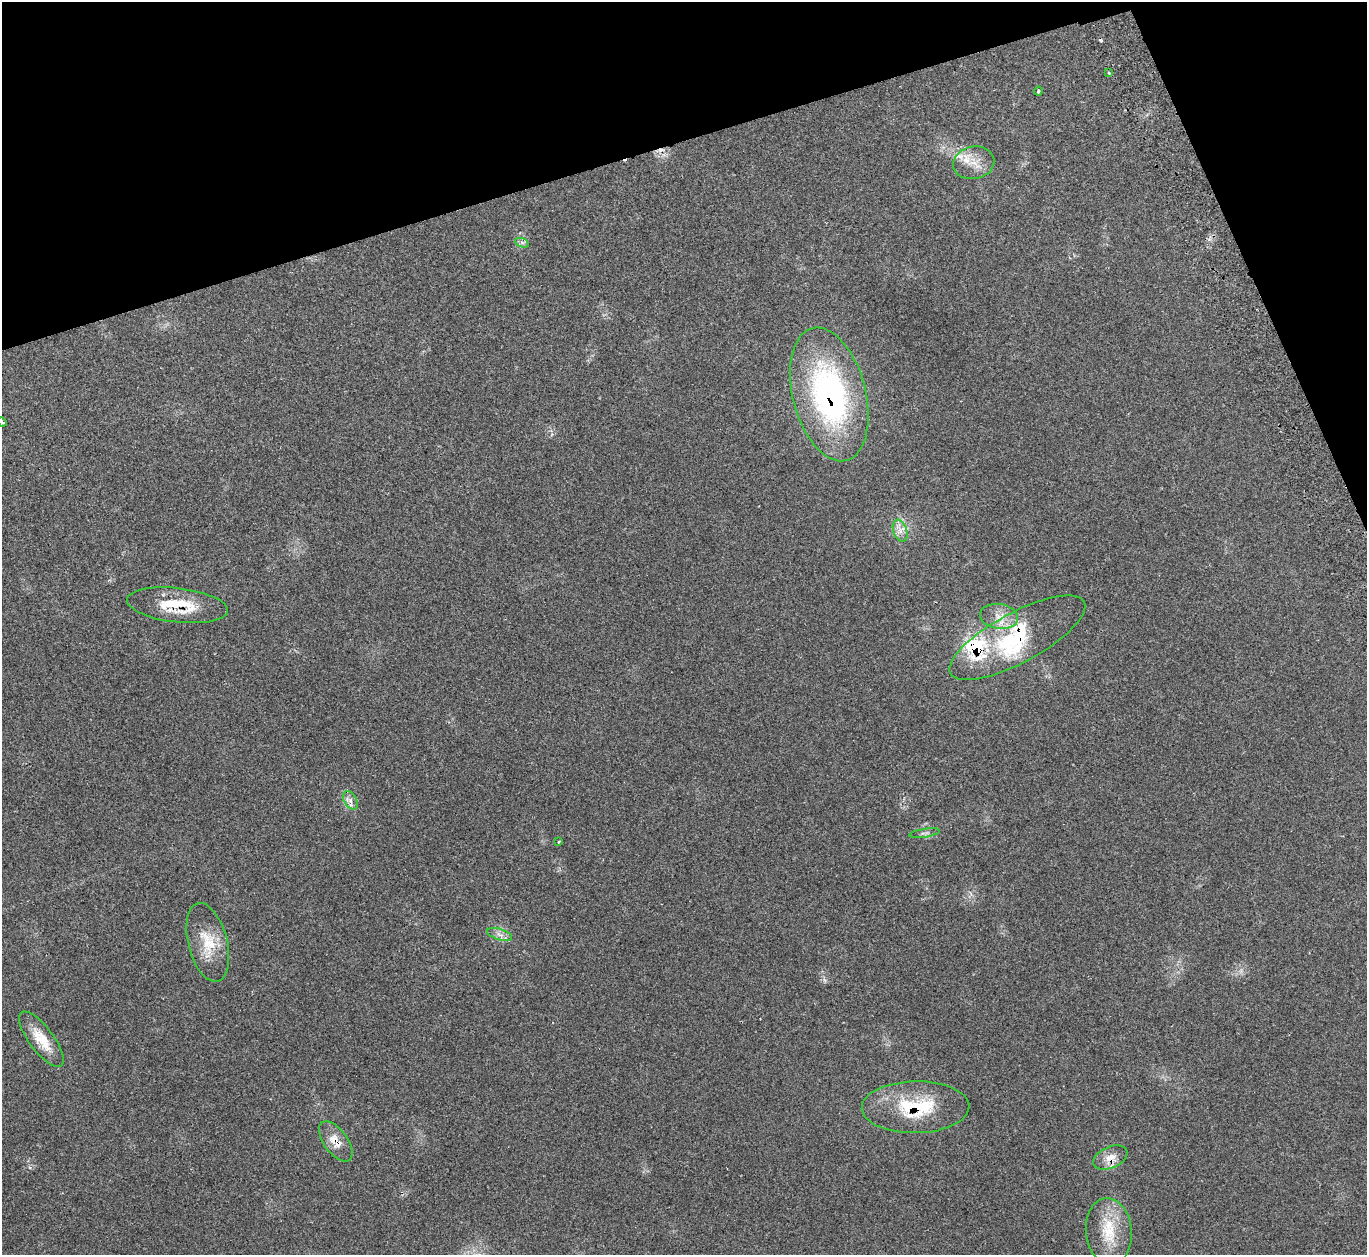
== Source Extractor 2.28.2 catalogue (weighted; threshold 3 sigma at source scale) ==
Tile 3 of 4 x 4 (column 3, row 1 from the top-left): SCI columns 2795-4159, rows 3943-5195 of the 5583 x 5512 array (HDU 1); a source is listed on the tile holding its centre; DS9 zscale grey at full resolution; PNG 1369 x 1257 px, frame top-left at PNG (2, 2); each listed source drawn as its Kron ellipse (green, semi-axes under 4 px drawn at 4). Shown black and unused: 15% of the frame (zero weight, under 2 of 3 exposures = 4% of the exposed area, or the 3 px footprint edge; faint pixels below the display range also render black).
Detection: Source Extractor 2.28.2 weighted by HDU 2 'WHT'; one run over the whole footprint, this tile lists its part. Background 0.11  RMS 0.0081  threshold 0.0363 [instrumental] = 3 sigma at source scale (4.5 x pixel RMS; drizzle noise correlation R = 1.50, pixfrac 1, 0.05/0.05 arcsec/px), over >= 5 px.
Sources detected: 29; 3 cosmic-ray / hot-pixel residue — neither listed nor drawn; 6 inside a brighter listed object's ellipse — not listed separately; the other 20 listed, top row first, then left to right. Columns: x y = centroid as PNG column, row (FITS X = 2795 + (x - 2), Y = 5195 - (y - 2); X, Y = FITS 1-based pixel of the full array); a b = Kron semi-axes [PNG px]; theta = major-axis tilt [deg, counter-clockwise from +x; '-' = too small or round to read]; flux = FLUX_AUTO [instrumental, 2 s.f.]
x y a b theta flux
1109 73 3 3 - 1.3
1038 91 4 3 - 1.2
974 163 21 16 11 13
522 243 7 4 -20 1.9
829 394 68 36 -76 200
2 422 5 2 - 1.2
900 531 11 7 -71 5
177 605 51 17 -6 33
999 616 19 12 -8 12
1017 638 76 25 28 71
350 800 10 6 -61 3.8
924 833 15 4 9 2.6
559 841 3 3 - 1.2
499 934 13 5 -18 3.9
208 942 40 19 -76 25
41 1039 33 12 -53 19
915 1107 54 26 1 56
336 1141 23 12 -54 11
1110 1158 18 10 23 9.2
1109 1232 34 23 -84 30
Overlapping masked pixels (flux is a lower limit): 6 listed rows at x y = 829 394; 177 605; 1017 638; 915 1107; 336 1141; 1110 1158
Isophote crosses this tile's border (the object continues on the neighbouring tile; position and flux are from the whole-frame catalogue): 1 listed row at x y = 2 422
Unlisted compact peaks at least as high as the median listed source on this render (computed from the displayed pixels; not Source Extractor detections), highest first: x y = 825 980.